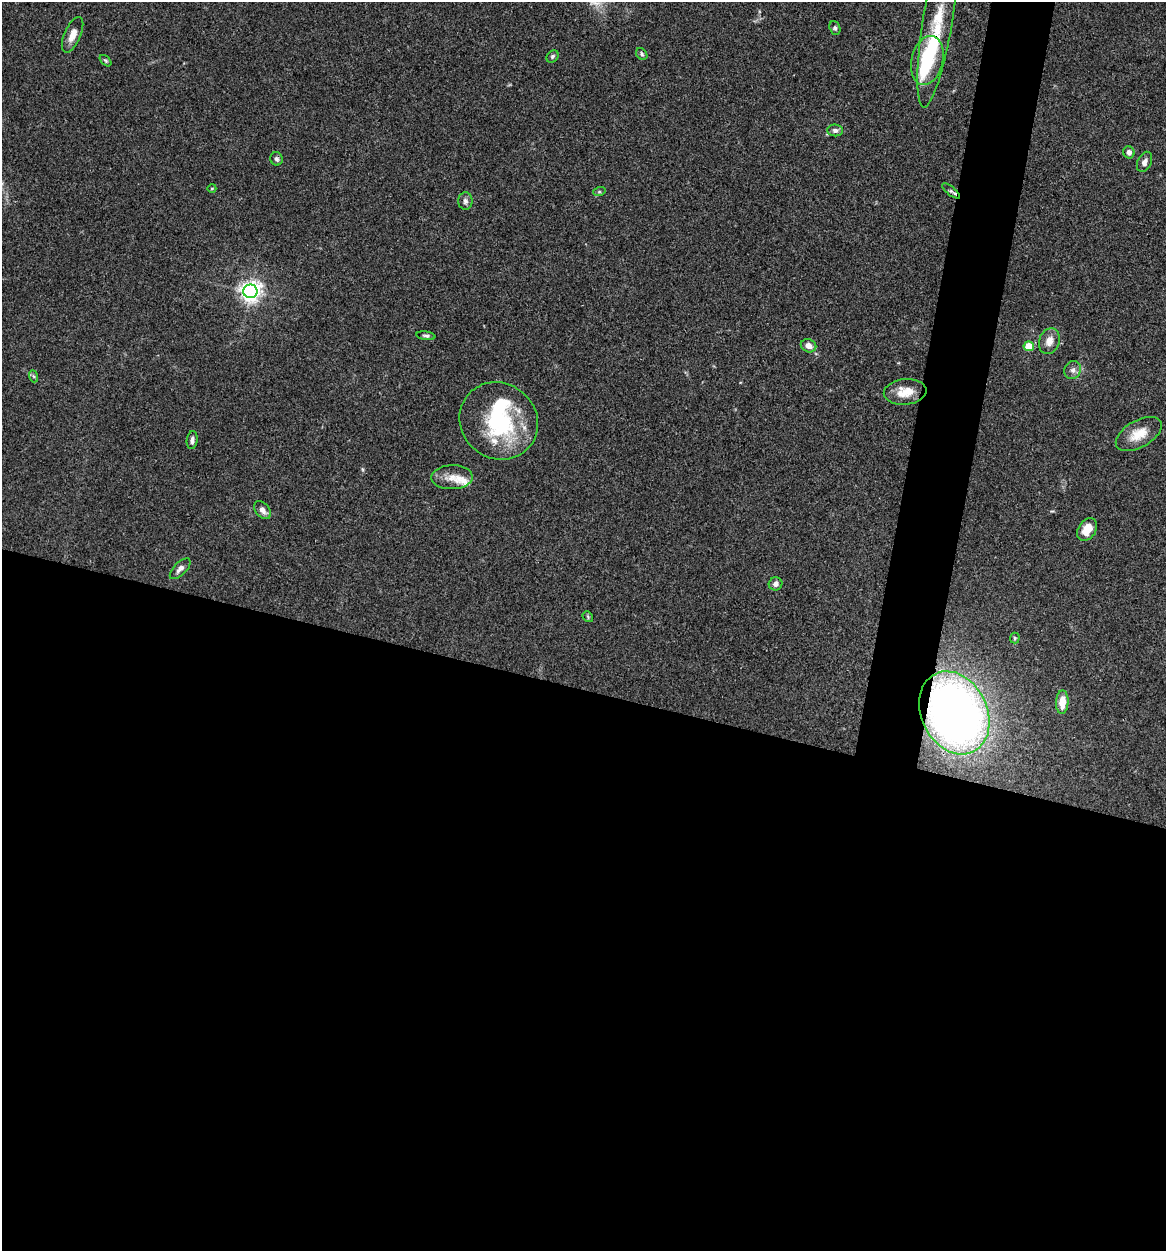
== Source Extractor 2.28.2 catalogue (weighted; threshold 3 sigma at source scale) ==
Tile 14 of 4 x 4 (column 2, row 4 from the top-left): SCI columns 1289-2452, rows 5-1253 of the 5024 x 5001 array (HDU 1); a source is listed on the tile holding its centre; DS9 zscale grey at full resolution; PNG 1168 x 1253 px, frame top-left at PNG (2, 2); each listed source drawn as its Kron ellipse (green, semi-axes under 4 px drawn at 4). Shown black and unused: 48% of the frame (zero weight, under 3 of 4 exposures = <1% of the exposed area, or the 3 px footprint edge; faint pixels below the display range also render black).
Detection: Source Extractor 2.28.2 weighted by HDU 2 'WHT'; one run over the whole footprint, this tile lists its part. Background 0.0777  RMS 0.0062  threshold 0.0278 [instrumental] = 3 sigma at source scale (4.5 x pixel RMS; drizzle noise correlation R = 1.50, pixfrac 1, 0.05/0.05 arcsec/px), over >= 5 px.
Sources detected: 41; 3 inside a brighter object's white glare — neither listed nor drawn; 3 inside a brighter listed object's ellipse — not listed separately; the other 35 listed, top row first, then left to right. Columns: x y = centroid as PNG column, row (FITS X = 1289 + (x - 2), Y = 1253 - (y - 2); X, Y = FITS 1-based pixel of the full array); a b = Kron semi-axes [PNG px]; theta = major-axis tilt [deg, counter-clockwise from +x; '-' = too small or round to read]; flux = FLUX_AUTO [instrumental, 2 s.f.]
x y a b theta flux
938 17 92 15 81 28
835 28 7 5 -71 1.3
73 35 19 8 66 6
642 54 6 5 - 1.2
552 56 7 5 46 1.3
927 60 25 15 77 28
105 61 7 4 -44 0.9
835 130 8 6 -6 2.2
1129 152 6 5 - 3
276 159 7 6 - 1.5
1144 162 11 7 65 3.1
212 188 4 3 - 0.49
951 191 11 4 -40 1.5
599 192 6 4 18 0.81
465 201 9 7 90 1.9
250 291 7 7 - 390
426 336 9 4 -8 1.4
1049 341 13 10 70 5.6
808 346 8 6 -22 4.2
1029 346 5 5 - 18
1073 370 9 8 - 2.7
33 376 6 4 -70 0.93
905 392 21 12 5 11
499 421 40 37 -39 63
1139 434 25 13 30 12
192 440 9 5 82 2.1
452 477 20 12 1 8.3
262 510 10 6 -48 3.6
1087 529 12 8 56 7.9
180 569 13 6 45 3
775 584 7 6 - 2.6
588 617 6 4 -49 0.81
1015 638 5 5 - 0.95
1062 702 12 6 87 8
954 713 43 33 -64 430
Overlapping masked pixels (flux is a lower limit): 2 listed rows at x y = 938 17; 954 713